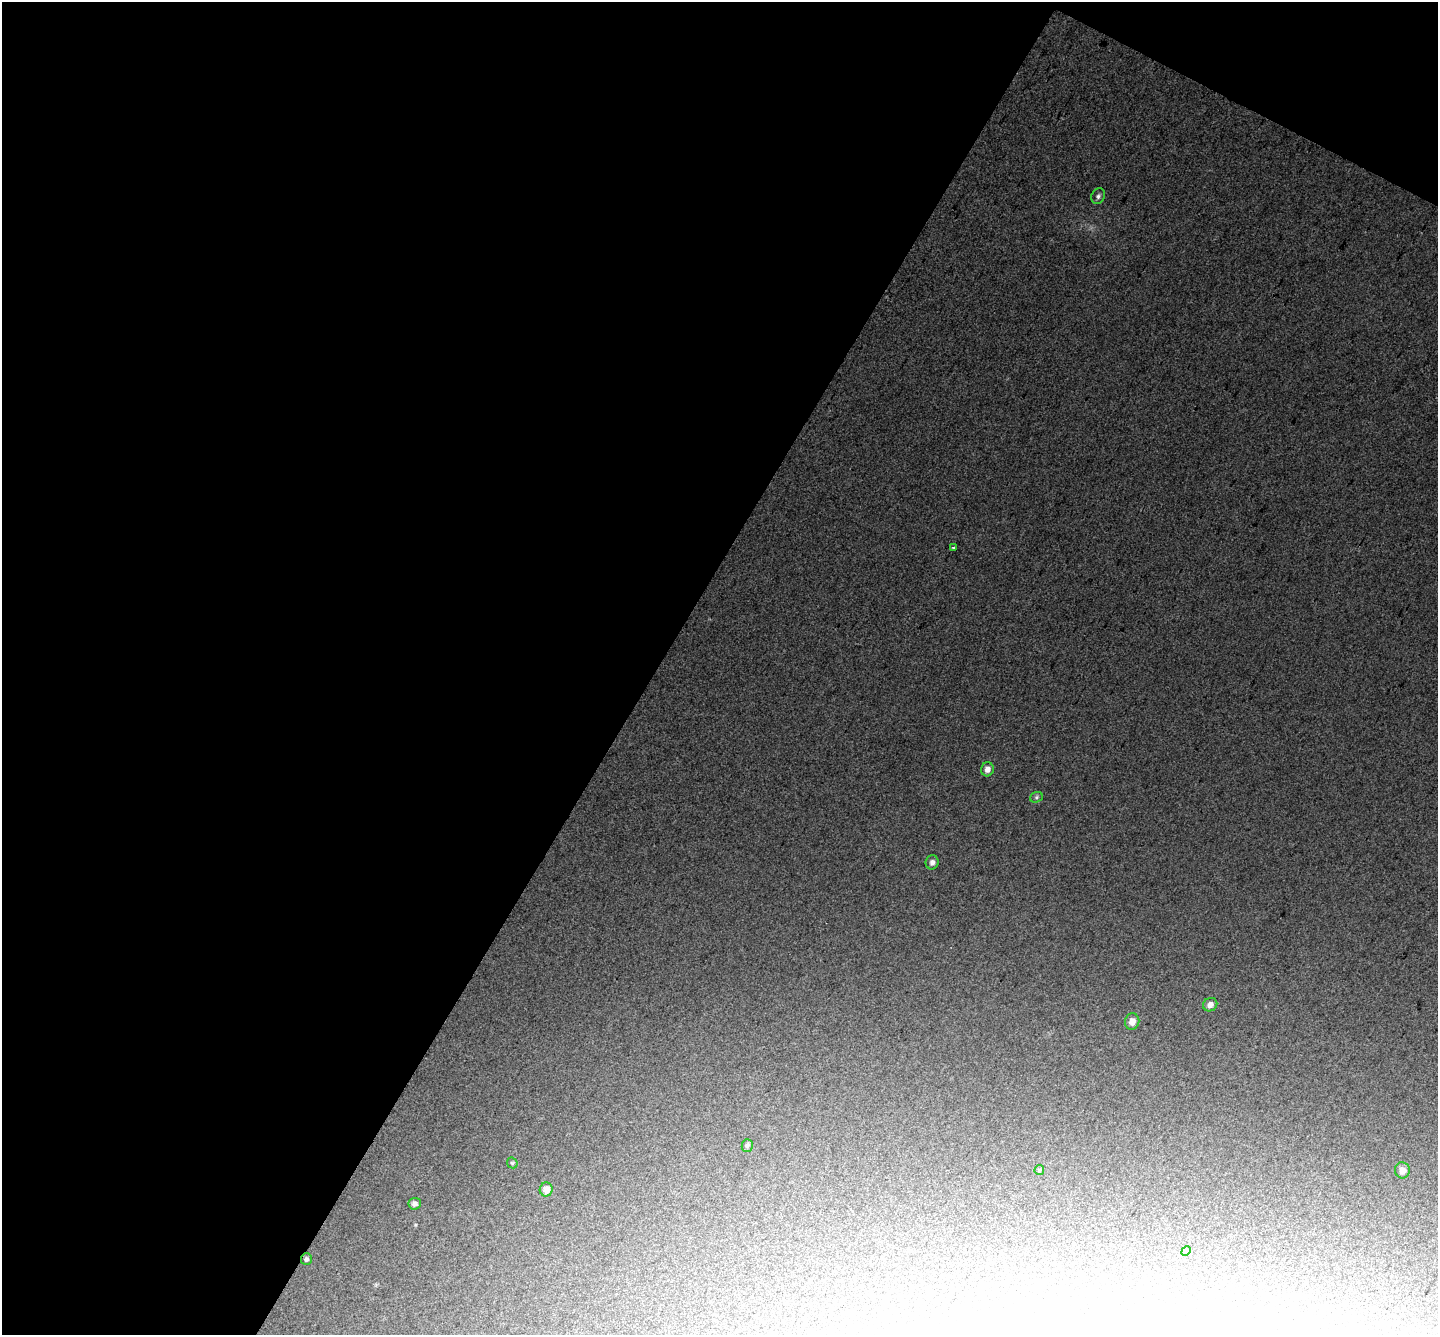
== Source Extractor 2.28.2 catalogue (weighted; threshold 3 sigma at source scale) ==
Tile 1 of 2 x 2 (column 1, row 1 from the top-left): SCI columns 1-1436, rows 1467-2799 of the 2872 x 2913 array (HDU 1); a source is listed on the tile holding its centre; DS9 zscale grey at full resolution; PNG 1440 x 1337 px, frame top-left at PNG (2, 2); each listed source drawn as its Kron ellipse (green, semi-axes under 4 px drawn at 4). Shown black and unused: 48% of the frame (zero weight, under 2 of 3 exposures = <1% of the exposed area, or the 3 px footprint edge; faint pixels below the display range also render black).
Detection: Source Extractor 2.28.2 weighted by HDU 2 'WHT'; one run over the whole footprint, this tile lists its part. Background 0.276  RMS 0.12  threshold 0.526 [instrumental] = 3 sigma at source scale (4.5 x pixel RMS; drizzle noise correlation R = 1.50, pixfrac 1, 0.0396/0.0396 arcsec/px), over >= 5 px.
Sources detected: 15; all 15 listed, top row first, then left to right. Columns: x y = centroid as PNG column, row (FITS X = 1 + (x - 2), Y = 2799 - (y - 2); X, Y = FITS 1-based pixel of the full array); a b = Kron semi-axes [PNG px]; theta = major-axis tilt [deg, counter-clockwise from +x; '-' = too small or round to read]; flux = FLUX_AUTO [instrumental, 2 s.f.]
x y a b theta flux
1098 196 8 6 65 33
954 548 3 3 - 96
987 769 7 6 - 72
1036 797 6 5 - 20
932 862 7 6 - 49
1210 1005 7 6 - 58
1132 1022 8 7 - 81
747 1145 6 5 - 22
512 1163 6 5 - 16
1039 1170 5 5 - 15
1402 1170 8 7 - 69
546 1189 7 6 - 99
415 1204 6 6 - 40
1186 1251 5 4 - 13
306 1259 6 5 - 31
Overlapping masked pixels (flux is a lower limit): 1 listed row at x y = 306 1259